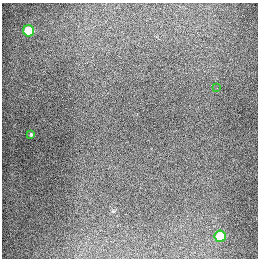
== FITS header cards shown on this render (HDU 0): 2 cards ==
NAXIS1  =                  256
NAXIS2  =                  256

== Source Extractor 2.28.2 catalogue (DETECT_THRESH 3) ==
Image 256 x 256 px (HDU 0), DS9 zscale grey, 1 PNG px = 1 image px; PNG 260 x 260 px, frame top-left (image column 1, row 256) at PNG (2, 3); each listed source drawn as its Kron ellipse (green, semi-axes under 4 px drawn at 4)
Background 1280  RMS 26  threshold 78.6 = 3 sigma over >= 5 px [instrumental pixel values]
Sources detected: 4; all 4 listed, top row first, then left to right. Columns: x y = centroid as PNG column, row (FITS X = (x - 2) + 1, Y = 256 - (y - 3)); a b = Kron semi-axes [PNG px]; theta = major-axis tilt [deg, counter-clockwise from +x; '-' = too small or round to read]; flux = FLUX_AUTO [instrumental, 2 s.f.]
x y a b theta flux
29 31 5 5 - 87000
217 88 2 2 - 2300
31 134 4 3 - 2500
220 236 5 5 - 65000